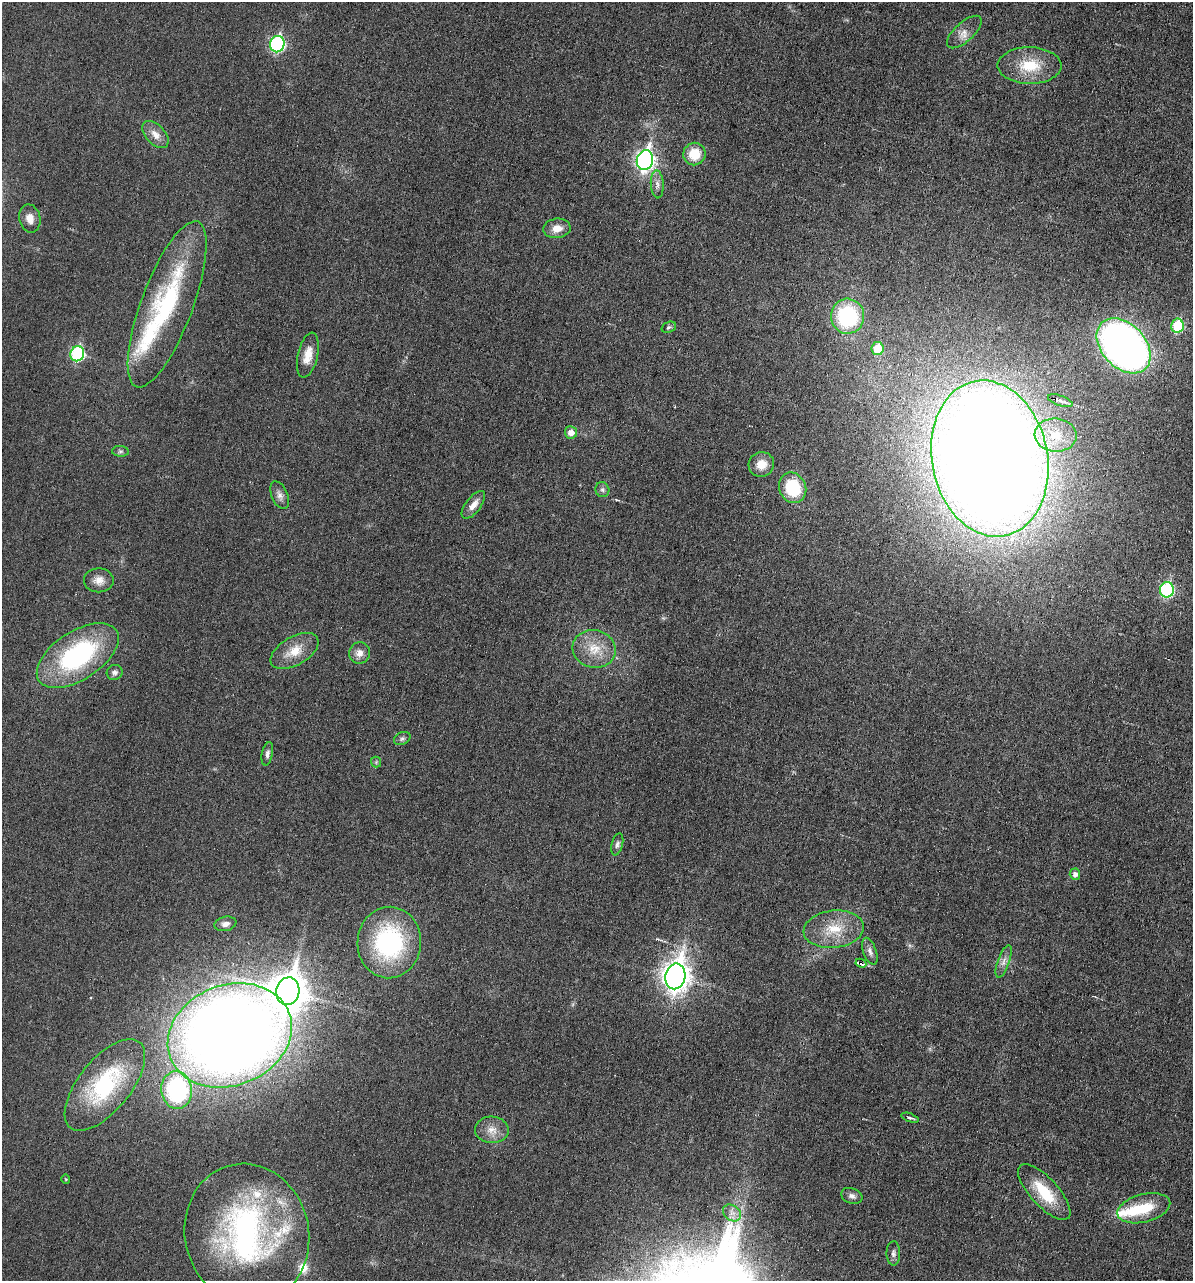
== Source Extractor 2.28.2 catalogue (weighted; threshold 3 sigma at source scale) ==
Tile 6 of 4 x 4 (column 2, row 2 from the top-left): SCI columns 1313-2503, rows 2558-3836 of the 5132 x 5115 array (HDU 1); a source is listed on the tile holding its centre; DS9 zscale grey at full resolution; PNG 1195 x 1283 px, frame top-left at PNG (2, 2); each listed source drawn as its Kron ellipse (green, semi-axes under 4 px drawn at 4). Shown black and unused: <1% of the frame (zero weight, under 3 of 6 exposures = <1% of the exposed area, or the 3 px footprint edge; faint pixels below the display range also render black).
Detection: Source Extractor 2.28.2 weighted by HDU 2 'WHT'; one run over the whole footprint, this tile lists its part. Background 0.0195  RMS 0.0036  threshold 0.0145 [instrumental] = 3 sigma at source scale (4.09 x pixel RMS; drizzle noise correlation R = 1.36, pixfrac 0.8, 0.05/0.05 arcsec/px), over >= 5 px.
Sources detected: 65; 1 inside a brighter object's white glare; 1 cosmic-ray / hot-pixel residue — neither listed nor drawn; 4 inside a brighter listed object's ellipse — not listed separately; the other 59 listed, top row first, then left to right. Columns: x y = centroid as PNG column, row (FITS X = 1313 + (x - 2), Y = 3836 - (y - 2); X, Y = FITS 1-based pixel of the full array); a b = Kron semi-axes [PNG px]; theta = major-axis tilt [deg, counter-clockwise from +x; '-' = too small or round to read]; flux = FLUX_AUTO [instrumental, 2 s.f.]
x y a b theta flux
964 32 22 9 42 3.2
277 44 8 7 - 55
1030 65 32 18 -1 12
155 134 16 9 -47 3.2
694 154 11 11 - 7.6
645 160 10 8 77 140
657 184 14 6 -86 1.8
30 218 14 10 -77 3.1
557 228 14 9 7 3.5
167 304 88 26 69 47
847 316 17 16 - 33
1177 326 7 6 - 19
669 327 7 5 20 0.67
1124 346 32 22 -47 210
878 349 6 6 - 10
77 354 7 7 - 38
308 355 23 10 77 4.8
1060 401 13 5 -18 1.5
571 432 6 6 - 2.9
1056 435 21 16 -5 9.3
120 451 8 5 -5 0.75
990 458 79 58 -79 1100
761 465 13 12 - 4.5
793 488 16 13 -65 16
602 490 8 7 - 0.95
280 495 14 8 -67 1.9
473 505 16 7 52 2.9
99 580 15 12 -1 3.1
1167 590 7 7 - 39
594 649 21 19 -13 8
295 651 26 14 30 6.7
360 653 11 10 - 2.5
78 656 46 24 33 48
115 672 8 7 - 1.2
402 739 8 6 26 0.84
267 754 12 5 79 1.2
376 762 5 5 - 0.55
617 844 11 5 76 1.1
1075 874 5 5 - 1.4
225 924 11 7 12 1.8
834 929 30 18 6 11
389 943 36 32 88 46
870 951 14 6 -71 1.6
1004 961 17 6 70 2
861 963 5 3 - 30
675 976 13 10 78 350
288 991 14 11 76 650
230 1035 64 50 21 660
105 1085 55 26 51 34
177 1090 19 15 -82 50
910 1118 9 3 -19 0.76
492 1130 17 13 -3 4
66 1179 4 4 - 0.34
1044 1192 35 14 -47 12
852 1196 11 7 -19 1.4
1144 1208 27 14 14 12
732 1213 10 7 -38 2
247 1234 71 62 -77 98
893 1253 12 7 -89 1.2
Overlapping masked pixels (flux is a lower limit): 1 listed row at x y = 861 963